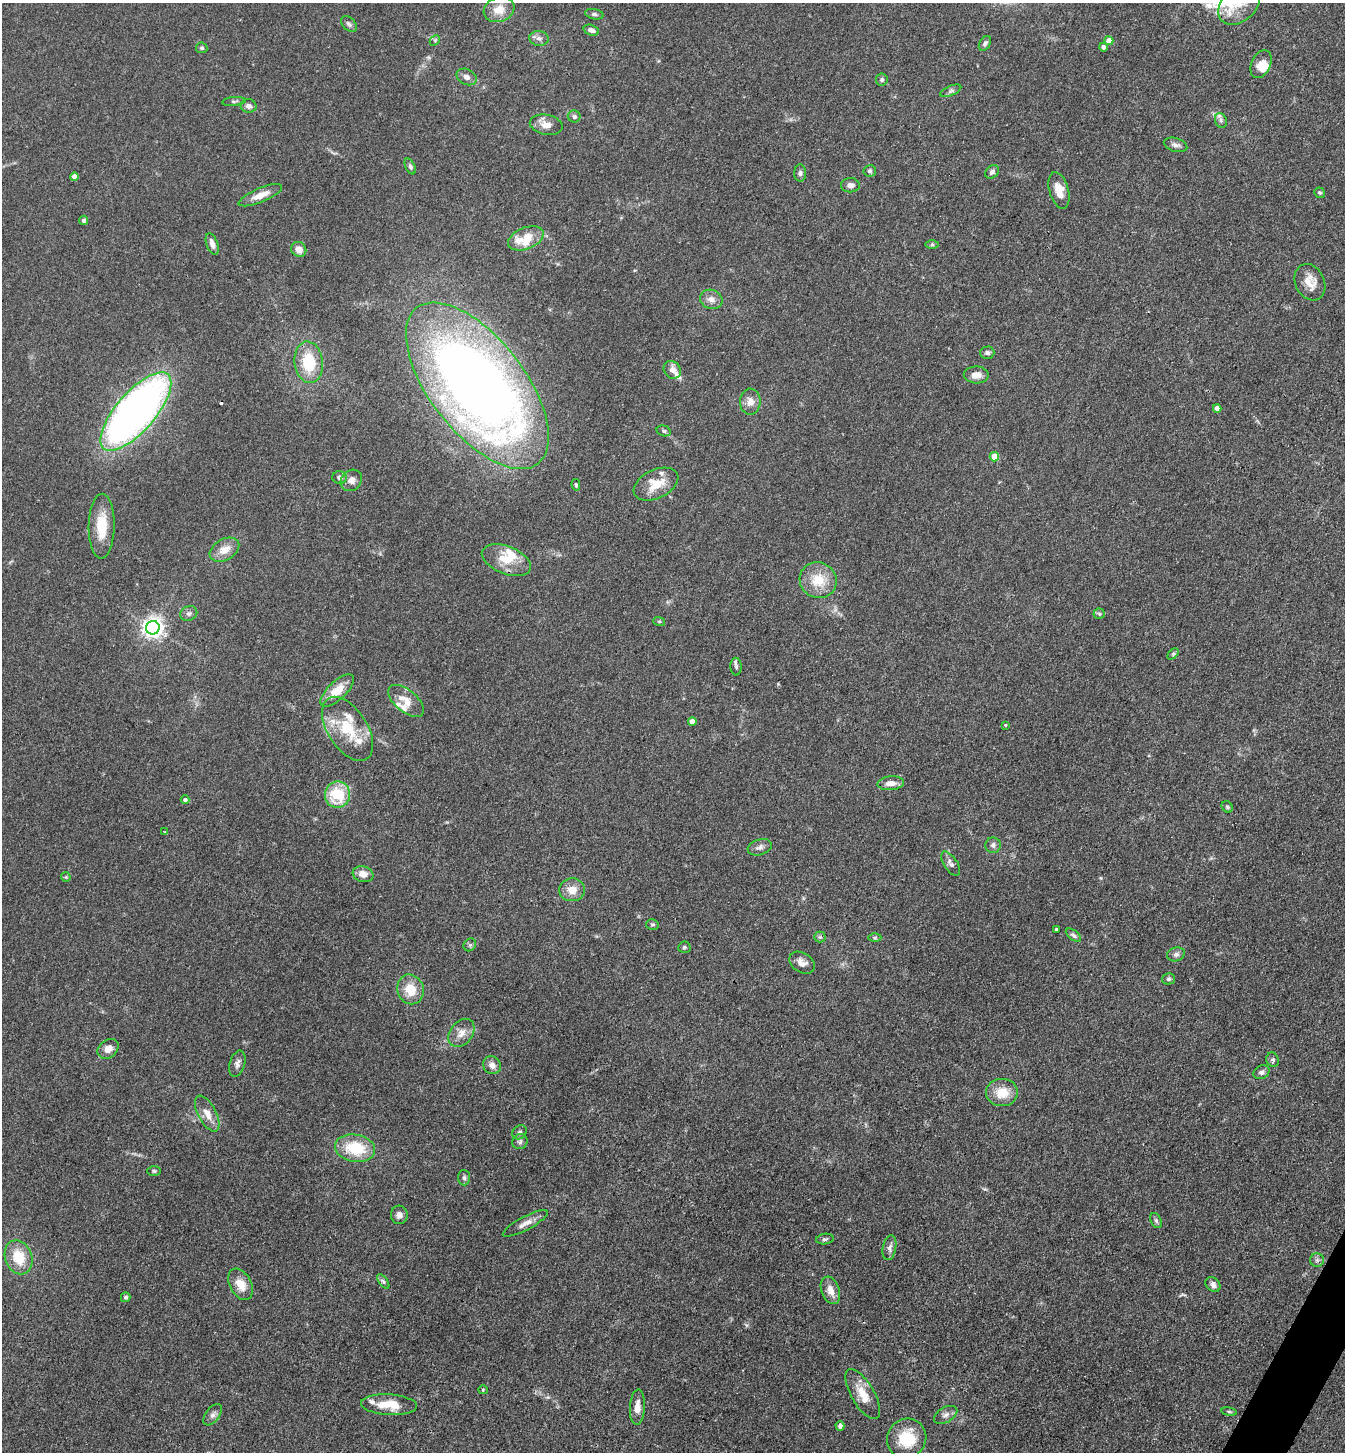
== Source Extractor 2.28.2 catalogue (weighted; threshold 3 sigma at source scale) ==
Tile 6 of 4 x 4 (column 2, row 2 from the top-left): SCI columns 1631-2973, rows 2901-4350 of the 5807 x 5801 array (HDU 1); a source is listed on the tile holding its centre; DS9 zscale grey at full resolution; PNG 1347 x 1454 px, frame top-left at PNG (2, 3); each listed source drawn as its Kron ellipse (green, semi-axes under 4 px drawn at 4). Shown black and unused: <1% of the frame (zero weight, under 3 of 4 exposures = <1% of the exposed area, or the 3 px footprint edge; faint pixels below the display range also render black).
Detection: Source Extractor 2.28.2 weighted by HDU 2 'WHT'; one run over the whole footprint, this tile lists its part. Background 0.0739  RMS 0.0061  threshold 0.0276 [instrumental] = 3 sigma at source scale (4.5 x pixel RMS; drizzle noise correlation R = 1.50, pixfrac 1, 0.05/0.05 arcsec/px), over >= 5 px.
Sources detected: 133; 1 cosmic-ray / hot-pixel residue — neither listed nor drawn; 10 inside a brighter listed object's ellipse — not listed separately; the other 122 listed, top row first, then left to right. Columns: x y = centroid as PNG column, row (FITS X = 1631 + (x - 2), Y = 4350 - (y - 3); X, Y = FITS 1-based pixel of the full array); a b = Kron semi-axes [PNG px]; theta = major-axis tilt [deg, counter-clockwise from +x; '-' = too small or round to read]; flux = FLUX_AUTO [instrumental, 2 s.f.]
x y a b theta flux
1239 4 24 17 44 14
499 9 16 12 20 9.1
594 14 9 5 -13 1.5
349 24 9 6 -45 1.9
591 30 8 5 -18 2.8
539 38 10 7 -9 2.5
435 40 6 4 46 0.92
1109 41 4 4 - 5.9
985 43 8 5 58 1.8
1103 47 4 4 - 2.6
202 48 5 5 - 1.2
1261 64 15 9 66 6.8
467 77 10 7 -26 3.2
882 79 6 6 - 1.2
951 91 11 5 24 1.8
234 101 12 4 6 1.4
249 106 8 6 -13 2.7
574 117 6 6 - 1.5
1221 120 7 5 -70 1.6
546 125 16 10 -11 5.3
1175 145 12 6 -16 2.7
410 166 8 4 -64 1.5
870 171 6 5 - 1.3
992 172 8 6 42 1.9
800 173 8 6 89 1.6
74 177 4 4 - 4.1
850 185 9 7 0 2.8
1059 190 19 9 -74 7.8
1320 193 6 5 - 1.1
260 195 23 7 23 7
84 220 5 4 - 1.8
526 238 19 10 21 17
212 244 11 5 -70 3.9
932 245 7 4 0 1.1
299 249 8 7 - 4.6
1310 282 19 14 -65 9.3
711 299 11 9 -21 4.2
987 353 7 6 - 1.6
309 362 21 14 -84 24
672 370 9 8 - 3.8
976 375 12 8 -2 5
477 386 99 47 -52 730
750 402 13 10 89 5.2
1217 408 4 4 - 4.3
136 412 49 19 49 370
664 431 7 5 -16 1.2
994 457 5 4 - 14
339 478 7 6 - 2.1
351 480 11 10 - 4.1
656 484 24 14 26 13
576 485 6 4 -80 0.98
102 526 32 13 89 17
224 550 16 10 30 7.8
506 560 26 14 -21 14
818 580 19 17 -30 16
189 613 9 7 23 2
1099 614 5 5 - 1.1
659 621 6 4 -18 0.7
153 628 7 6 - 370
1173 654 6 4 46 0.9
736 667 9 5 -89 1.4
337 690 21 9 44 12
406 701 21 11 -40 7.9
692 722 4 4 - 5.7
1005 725 3 3 - 0.63
348 729 36 19 -57 24
891 783 13 7 4 4.9
337 795 13 12 - 25
185 800 4 4 - 1.3
1227 807 6 5 - 1
164 832 3 2 - 0.48
993 845 8 8 - 2
760 847 12 7 19 2.7
951 864 14 6 -56 2.7
363 874 10 8 -11 5
66 877 5 5 - 0.73
572 890 13 11 4 7.3
652 924 6 5 - 1.1
1056 929 3 3 - 0.86
1073 935 9 4 -38 1.4
820 937 5 5 - 1.1
875 938 6 4 1 0.97
470 945 7 5 45 1.1
684 947 6 5 - 1.1
1176 954 9 7 17 2.3
802 963 14 10 -30 4.3
1169 979 6 5 - 1.2
410 989 15 13 -68 12
461 1033 15 11 52 6.1
108 1049 11 9 39 5
1273 1060 7 6 - 1.4
237 1064 13 7 74 2.7
492 1065 9 8 - 3.8
1261 1072 8 6 29 2.1
1002 1092 16 13 0 12
207 1114 20 9 -62 6.9
519 1132 8 6 43 1.8
520 1142 8 7 - 1.7
355 1148 20 13 -9 25
154 1171 7 5 -1 1.1
464 1178 7 6 - 1.5
399 1215 9 8 - 3.2
1156 1221 8 5 -63 1.3
525 1223 25 6 28 4.9
825 1239 9 5 8 1.3
889 1248 12 6 79 2.7
19 1257 17 13 -68 16
1317 1260 7 7 - 1.8
383 1281 8 4 -54 1.4
240 1284 17 10 -61 8.9
1213 1284 8 6 -49 3.1
830 1290 14 9 -70 5.9
126 1297 5 4 - 1.1
483 1390 5 4 - 0.59
863 1394 28 11 -60 11
389 1405 28 10 -3 14
637 1407 18 7 87 5.7
1229 1412 8 4 -9 0.98
213 1415 12 7 52 2.7
946 1415 13 7 30 3.1
840 1426 5 4 - 1.9
907 1438 20 19 - 21
Isophote crosses this tile's border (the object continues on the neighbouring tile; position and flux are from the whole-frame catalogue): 1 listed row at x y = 1239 4